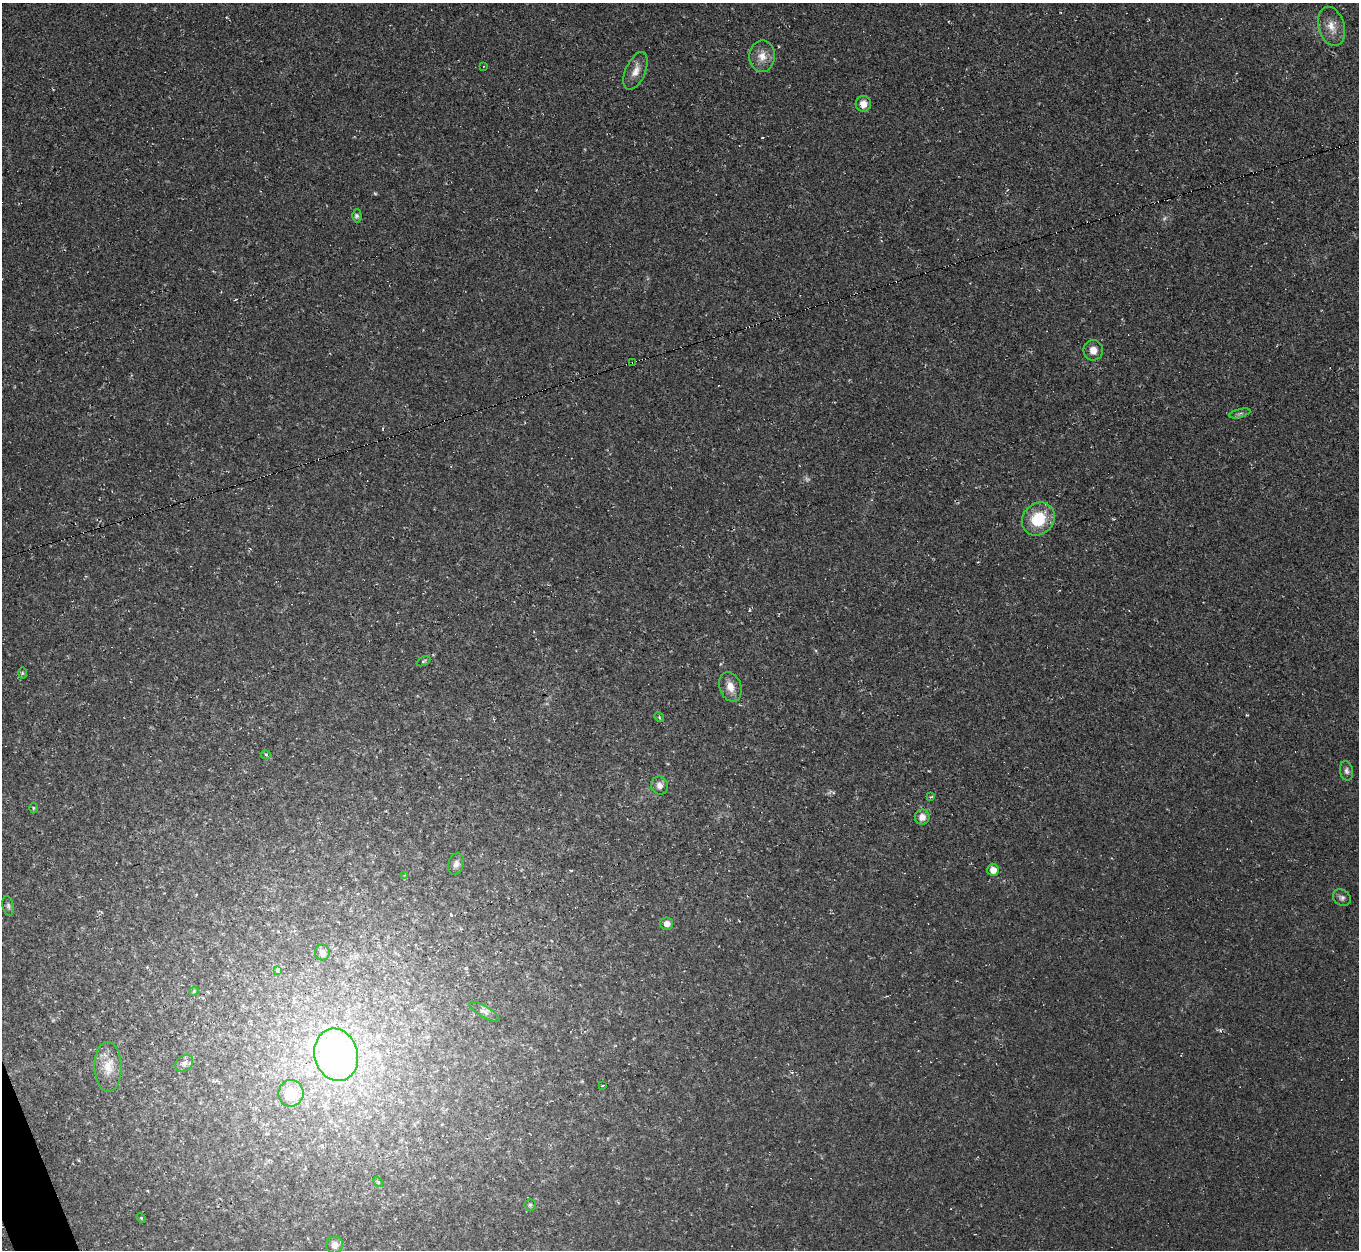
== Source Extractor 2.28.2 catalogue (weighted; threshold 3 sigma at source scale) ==
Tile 7 of 4 x 4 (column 3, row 2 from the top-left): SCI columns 2713-4069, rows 2643-3890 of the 5425 x 5410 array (HDU 1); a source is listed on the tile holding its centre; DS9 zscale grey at full resolution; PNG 1361 x 1252 px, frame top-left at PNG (2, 3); each listed source drawn as its Kron ellipse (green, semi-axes under 4 px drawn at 4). Shown black and unused: <1% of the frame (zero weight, under 2 of 3 exposures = <1% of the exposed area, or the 3 px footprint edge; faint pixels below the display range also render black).
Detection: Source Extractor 2.28.2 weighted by HDU 2 'WHT'; one run over the whole footprint, this tile lists its part. Background 0.0453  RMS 0.0067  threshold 0.03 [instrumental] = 3 sigma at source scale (4.5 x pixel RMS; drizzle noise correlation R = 1.50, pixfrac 1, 0.05/0.05 arcsec/px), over >= 5 px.
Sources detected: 46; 3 too faint to see at this stretch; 4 cosmic-ray / hot-pixel residue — neither listed nor drawn; the other 39 listed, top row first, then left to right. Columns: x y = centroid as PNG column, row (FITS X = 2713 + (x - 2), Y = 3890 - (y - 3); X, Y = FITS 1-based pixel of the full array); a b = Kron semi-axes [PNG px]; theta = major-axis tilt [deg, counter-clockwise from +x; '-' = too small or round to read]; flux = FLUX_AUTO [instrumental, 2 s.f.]
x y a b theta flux
1331 26 20 13 -73 8.5
762 56 16 13 88 7.8
483 66 3 2 - 0.44
636 71 20 10 66 6.5
863 104 8 7 - 5.6
357 216 6 4 -89 1.5
1093 350 10 10 - 5
633 362 2 2 - 1.1
1240 413 11 3 15 1.4
1038 519 17 15 46 25
424 661 7 4 27 0.93
22 673 6 4 90 0.92
730 687 15 10 -70 6.8
659 717 5 4 - 0.86
266 755 5 4 - 0.91
1346 771 10 6 -78 2.2
660 785 9 8 - 3.8
931 797 3 3 - 2.3
33 808 5 3 - 0.68
922 817 7 7 - 5
456 864 11 7 69 3
993 870 6 6 - 5.9
405 875 3 3 - 0.47
1342 898 9 7 -33 2.2
8 906 10 5 -78 1.6
667 924 6 6 - 3.7
322 952 8 7 - 3.8
278 970 4 3 - 8.5
194 991 5 3 - 0.64
484 1012 17 5 -30 2.7
336 1055 26 21 -74 230
184 1063 10 7 41 2.9
108 1067 25 13 -89 12
602 1085 3 3 - 3
291 1093 13 12 - 19
378 1182 6 3 -46 0.81
530 1205 6 5 - 1.1
141 1218 5 4 - 0.69
334 1245 8 8 - 5.7
Overlapping masked pixels (flux is a lower limit): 1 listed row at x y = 633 362
Unlisted compact peaks at least as high as the median listed source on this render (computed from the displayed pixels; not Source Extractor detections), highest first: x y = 375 194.